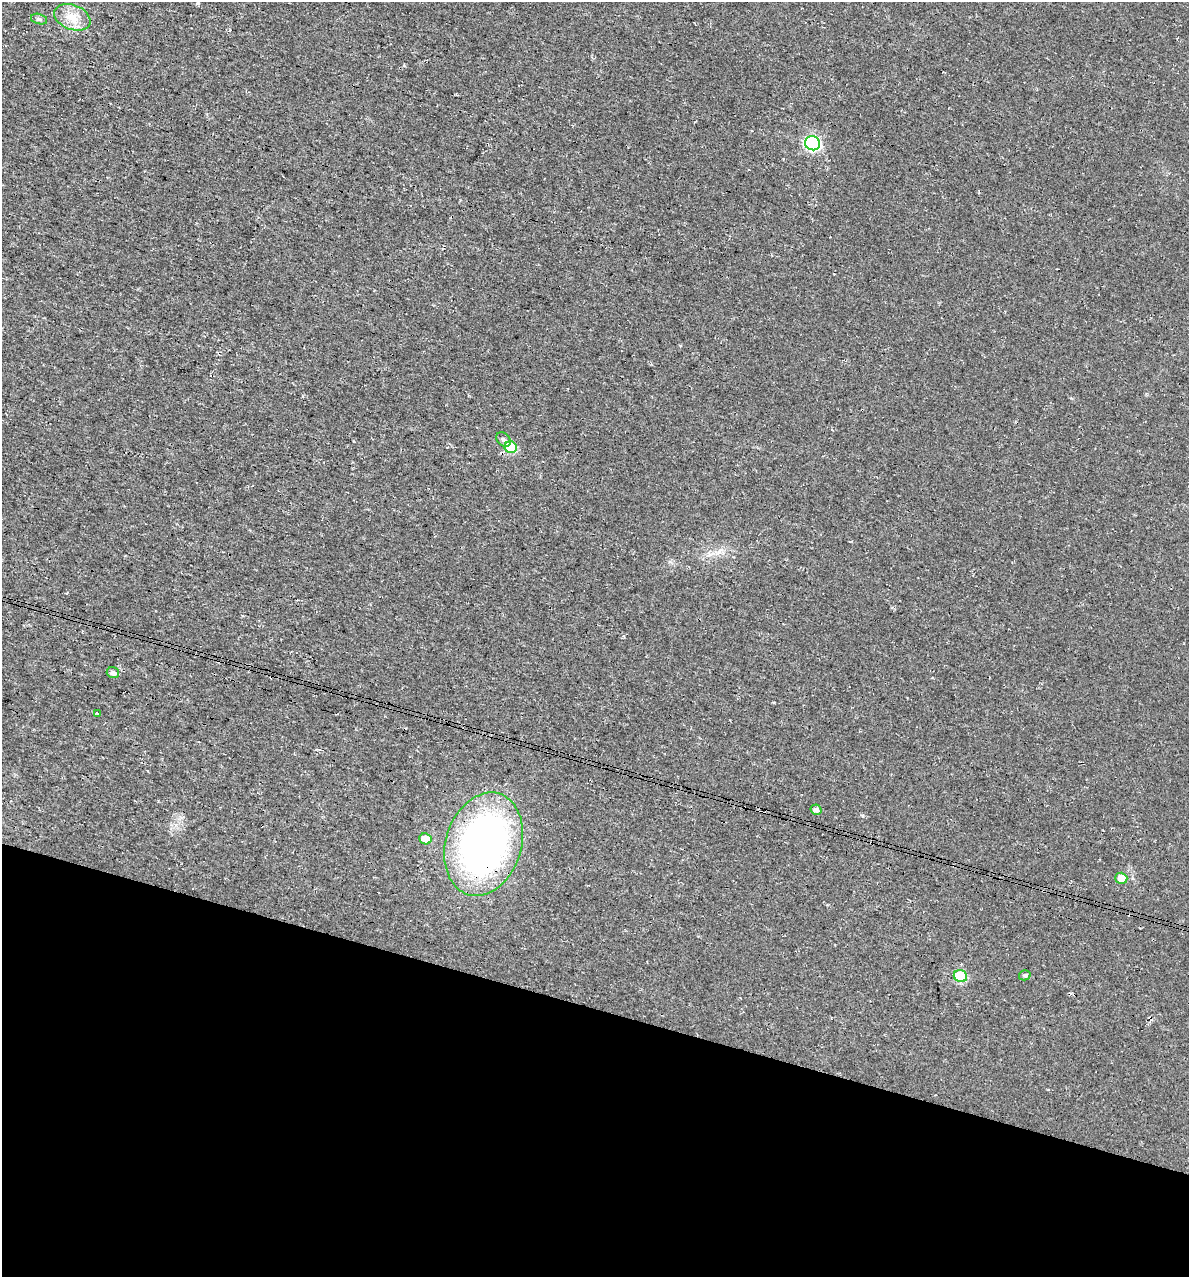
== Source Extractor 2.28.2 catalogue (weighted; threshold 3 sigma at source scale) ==
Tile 15 of 4 x 4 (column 3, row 4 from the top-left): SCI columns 2713-3899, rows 16-1290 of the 5364 x 5141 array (HDU 1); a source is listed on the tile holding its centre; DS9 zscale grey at full resolution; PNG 1191 x 1279 px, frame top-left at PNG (2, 2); each listed source drawn as its Kron ellipse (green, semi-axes under 4 px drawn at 4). Shown black and unused: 21% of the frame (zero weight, under 3 of 4 exposures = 5% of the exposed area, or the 3 px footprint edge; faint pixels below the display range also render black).
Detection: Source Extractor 2.28.2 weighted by HDU 2 'WHT'; one run over the whole footprint, this tile lists its part. Background 0.0117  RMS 0.0071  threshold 0.0319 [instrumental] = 3 sigma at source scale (4.5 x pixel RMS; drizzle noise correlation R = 1.50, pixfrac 1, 0.0396/0.0396 arcsec/px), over >= 5 px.
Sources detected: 14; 1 cosmic-ray / hot-pixel residue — neither listed nor drawn; the other 13 listed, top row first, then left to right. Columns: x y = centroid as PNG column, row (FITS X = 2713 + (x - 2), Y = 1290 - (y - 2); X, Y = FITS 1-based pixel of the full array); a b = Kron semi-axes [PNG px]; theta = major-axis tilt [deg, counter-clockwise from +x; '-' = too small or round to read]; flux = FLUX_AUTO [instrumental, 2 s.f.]
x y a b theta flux
72 17 19 12 -22 11
39 19 8 5 -15 1.7
813 143 8 6 -24 140
503 439 8 6 -45 2.1
511 447 6 5 - 29
113 673 6 5 - 2.7
98 713 4 3 - 2.2
816 810 6 5 - 2.5
425 839 6 5 - 8.2
484 844 53 38 72 300
1121 878 6 5 - 8
1025 975 6 5 - 1.4
960 976 7 6 - 49
Overlapping masked pixels (flux is a lower limit): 1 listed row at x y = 484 844